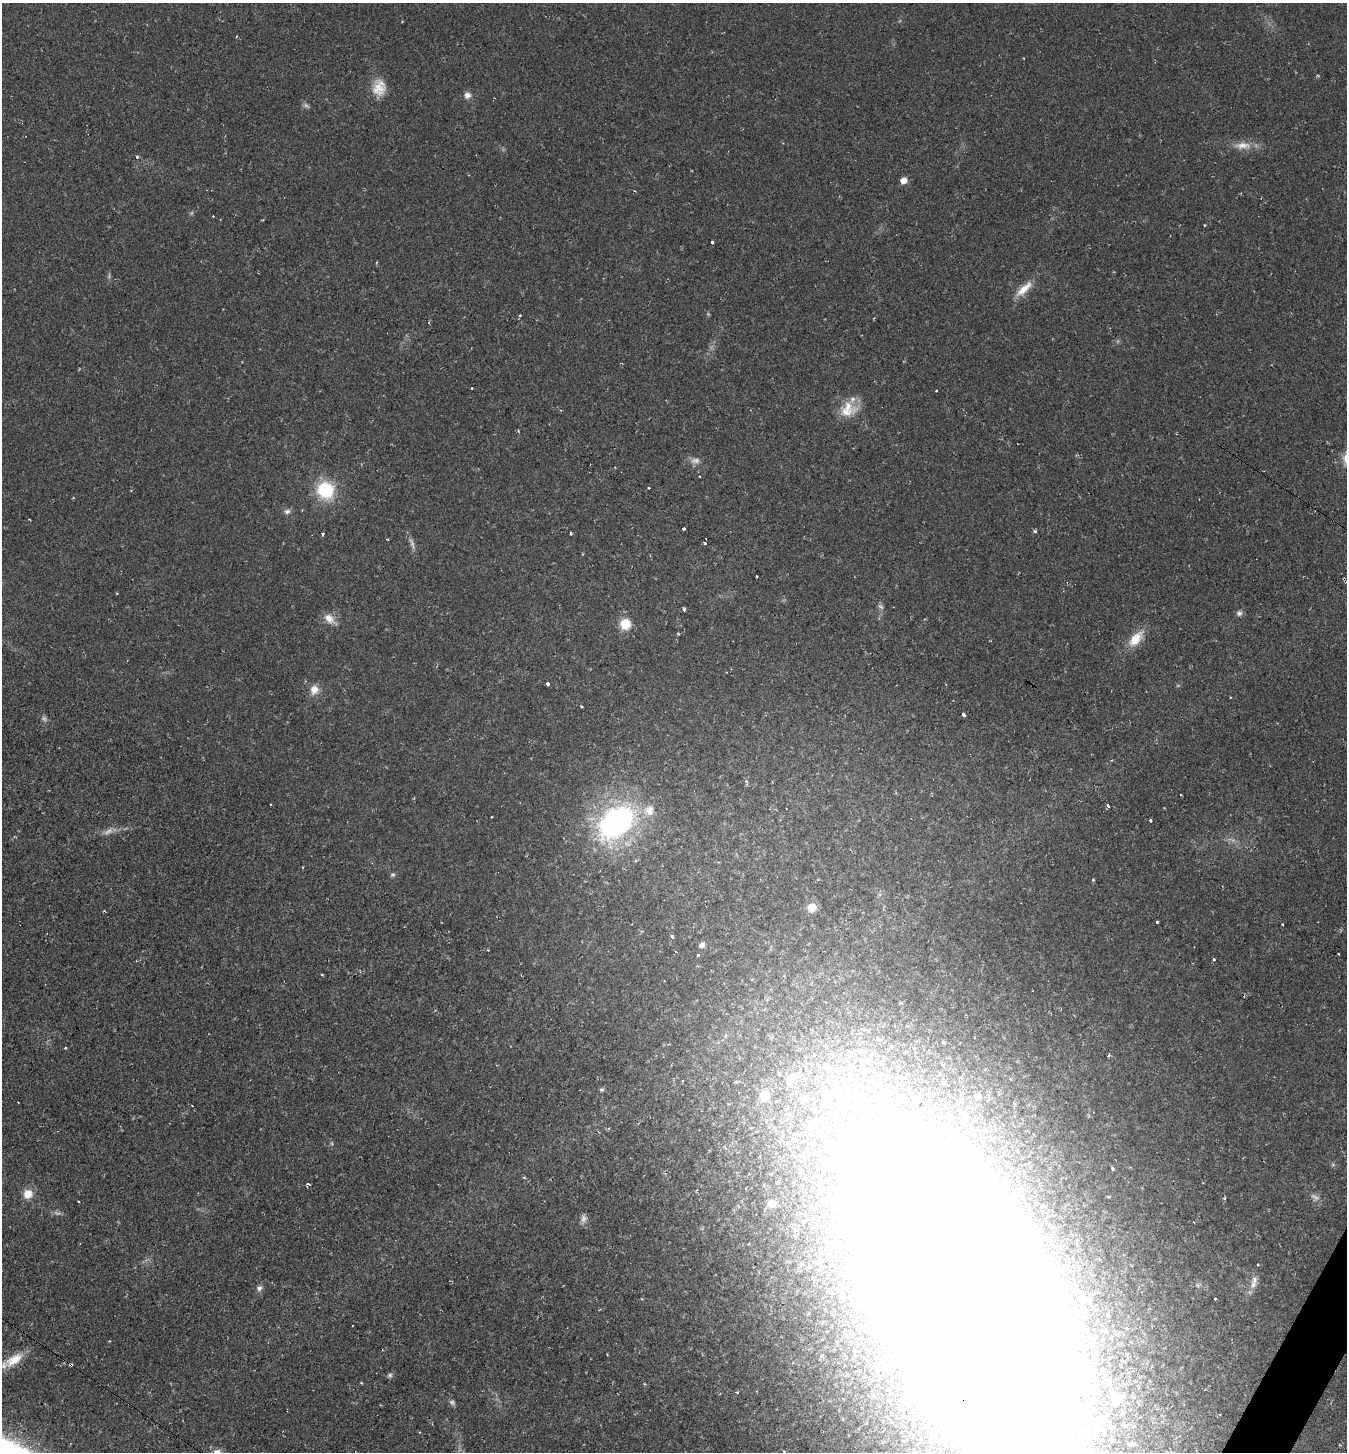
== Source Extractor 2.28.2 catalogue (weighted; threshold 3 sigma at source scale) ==
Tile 6 of 4 x 4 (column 2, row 2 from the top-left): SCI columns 1630-2974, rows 2901-4350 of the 5808 x 5800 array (HDU 1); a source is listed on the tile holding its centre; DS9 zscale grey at full resolution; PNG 1349 x 1454 px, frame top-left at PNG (2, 3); no overlay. Shown black and unused: <1% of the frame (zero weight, under 2 of 3 exposures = <1% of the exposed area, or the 3 px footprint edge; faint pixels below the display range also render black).
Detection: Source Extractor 2.28.2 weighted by HDU 2 'WHT'; one run over the whole footprint, this tile lists its part. Background 0.0201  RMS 0.0059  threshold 0.0266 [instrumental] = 3 sigma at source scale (4.5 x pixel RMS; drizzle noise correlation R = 1.50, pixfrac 1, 0.05/0.05 arcsec/px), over >= 5 px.
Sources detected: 129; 6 too faint to see at this stretch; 20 inside a brighter object's white glare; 7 cosmic-ray / hot-pixel residue — not listed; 16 inside a brighter listed object's ellipse — not listed separately; the other 80 listed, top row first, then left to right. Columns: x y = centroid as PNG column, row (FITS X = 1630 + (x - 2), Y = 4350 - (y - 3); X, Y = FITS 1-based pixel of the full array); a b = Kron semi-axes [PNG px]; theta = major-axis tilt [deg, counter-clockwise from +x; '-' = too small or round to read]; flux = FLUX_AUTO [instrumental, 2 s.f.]
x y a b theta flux
379 88 22 16 82 10
467 95 8 7 - 3.1
1242 145 25 10 1 7.4
137 157 4 3 - 1.2
904 180 6 5 - 5.6
213 216 3 2 - 0.47
1205 225 3 2 - 0.47
712 242 3 3 - 13
1024 289 26 8 43 8.4
520 315 3 3 - 0.92
848 406 20 17 9 11
695 460 14 8 0 3.2
325 490 22 21 - 26
287 511 9 7 3 2
29 519 3 2 - 0.55
684 529 3 3 - 3.3
1035 531 4 4 - 1
570 533 3 3 - 1.3
322 534 3 3 - 1.3
705 543 3 3 - 2.3
756 577 3 3 - 1.6
881 607 9 5 -40 1.5
684 609 4 3 - 2.5
1239 613 7 7 - 1.8
329 619 17 9 -41 5.7
625 624 8 8 - 16
1136 639 23 11 49 11
547 684 3 3 - 13
314 690 12 10 65 5.6
581 706 3 3 - 2.5
964 715 4 3 - 2.8
746 782 4 3 - 2.1
1181 795 3 2 - 0.66
1108 805 3 3 - 6.1
492 817 3 2 - 0.64
1151 820 3 3 - 3.2
616 822 41 27 43 130
392 875 7 5 31 1.1
1093 879 3 3 - 1.4
812 907 7 7 - 10
1157 922 3 3 - 2.7
1282 925 3 3 - 1.6
672 937 3 3 - 17
702 945 8 7 - 2.3
676 952 3 3 - 0.64
1339 954 3 2 - 0.45
698 955 3 3 - 2.1
1213 959 3 3 - 1.4
322 975 3 3 - 0.69
65 1048 4 3 - 0.53
1108 1056 3 3 - 2
779 1074 8 5 -63 1.2
791 1077 11 11 - 10
682 1080 3 3 - 0.9
601 1090 7 4 6 0.91
764 1095 8 7 - 12
803 1099 11 9 47 3.6
18 1102 2 2 - 0.4
1014 1103 3 3 - 2.4
192 1106 3 2 - 0.43
1113 1168 4 3 - 2.7
524 1177 4 3 - 0.59
308 1184 5 3 - 1.7
28 1194 10 10 - 7.1
1315 1197 13 5 -25 2.4
79 1202 3 3 - 1
772 1203 7 6 - 6.4
583 1218 12 8 89 2.6
1194 1222 3 2 - 0.79
1253 1285 13 8 76 3.8
259 1288 9 7 57 2
972 1297 395 110 -69 2900
1215 1298 3 3 - 1.2
821 1356 5 3 - 0.84
14 1360 28 12 34 13
71 1365 3 3 - 4.3
390 1375 6 6 - 1.2
361 1383 3 2 - 0.85
737 1392 4 3 - 0.52
784 1451 5 3 - 0.57
Overlapping masked pixels (flux is a lower limit): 2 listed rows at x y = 972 1297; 71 1365
Isophote crosses this tile's border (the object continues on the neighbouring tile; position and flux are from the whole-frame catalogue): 2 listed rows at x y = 972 1297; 14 1360